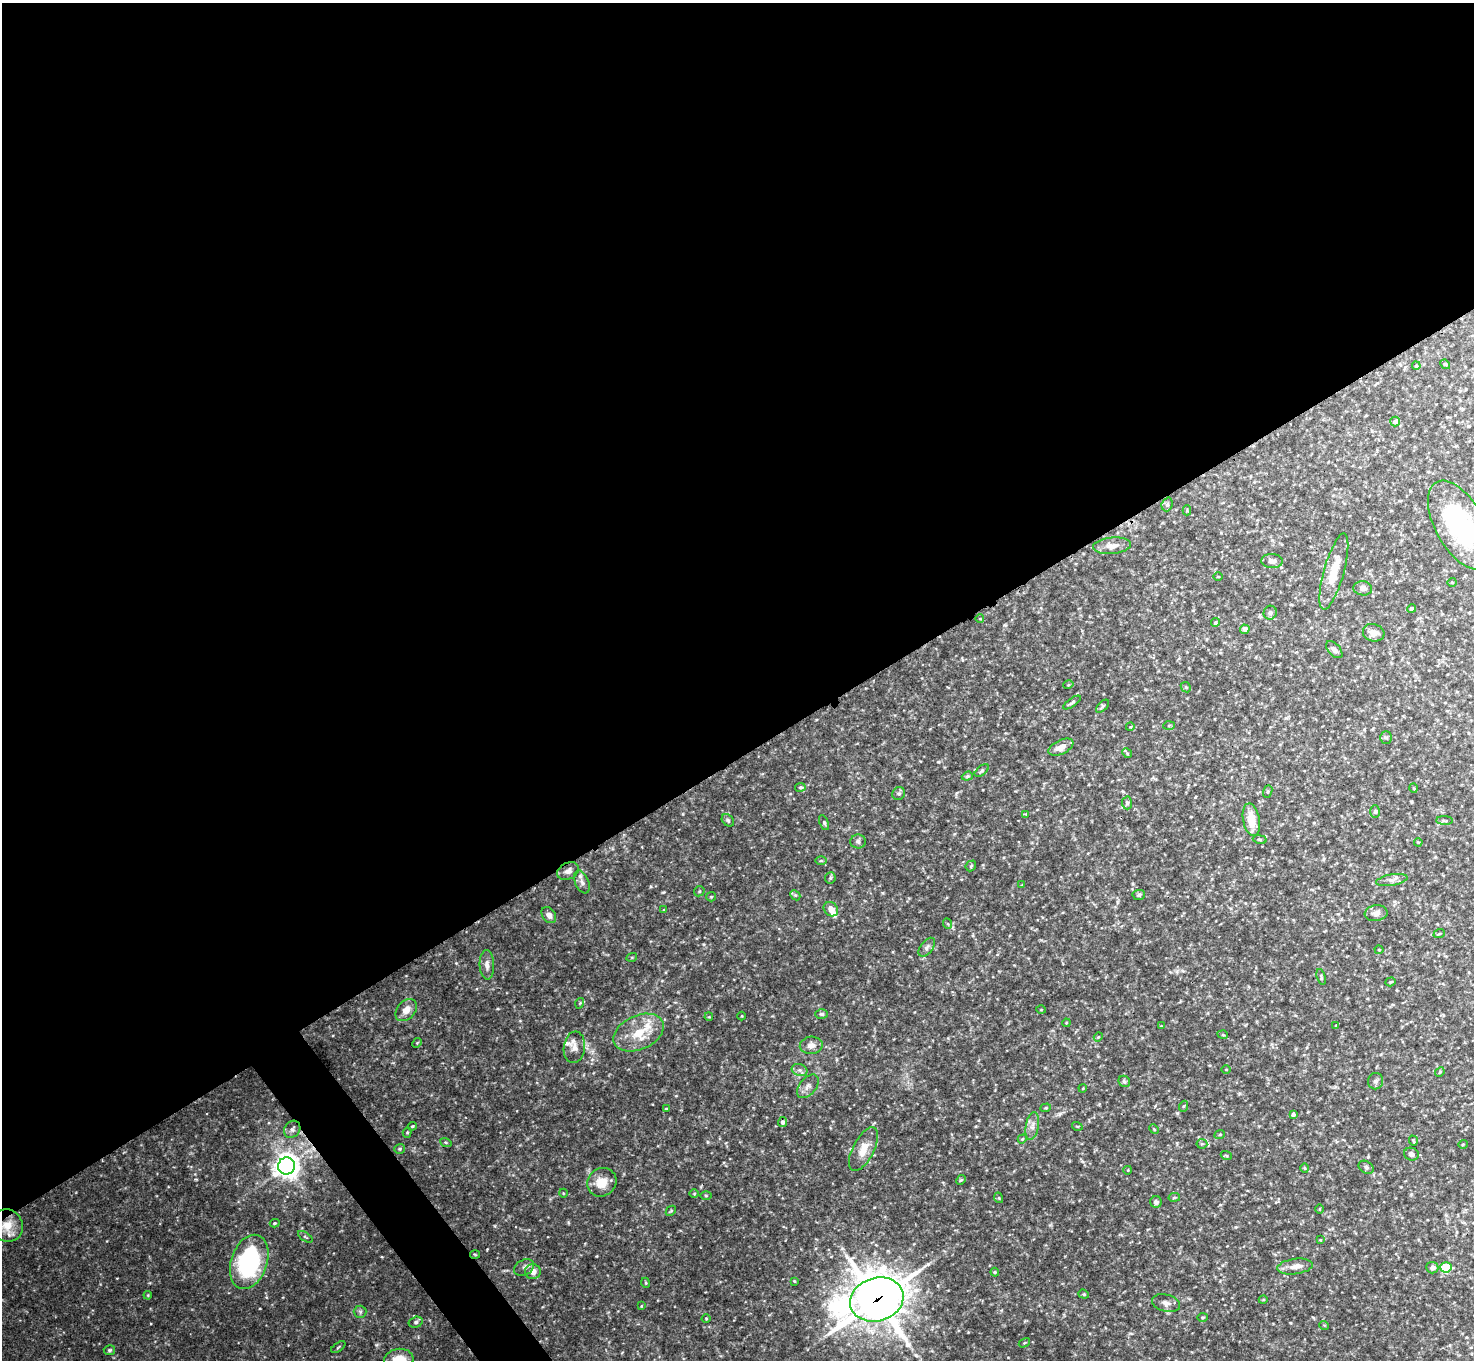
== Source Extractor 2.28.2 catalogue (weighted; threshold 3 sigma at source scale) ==
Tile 2 of 4 x 4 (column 2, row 1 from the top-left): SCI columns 1480-2951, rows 4240-5597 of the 5904 x 5905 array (HDU 1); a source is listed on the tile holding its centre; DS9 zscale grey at full resolution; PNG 1476 x 1362 px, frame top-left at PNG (2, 3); each listed source drawn as its Kron ellipse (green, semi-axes under 4 px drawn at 4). Shown black and unused: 57% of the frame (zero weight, under 3 of 4 exposures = <1% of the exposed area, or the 3 px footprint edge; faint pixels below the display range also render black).
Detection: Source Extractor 2.28.2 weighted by HDU 2 'WHT'; one run over the whole footprint, this tile lists its part. Background 0.132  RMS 0.0051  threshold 0.0231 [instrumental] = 3 sigma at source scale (4.5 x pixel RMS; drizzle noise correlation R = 1.50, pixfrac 1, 0.05/0.05 arcsec/px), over >= 5 px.
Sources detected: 156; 3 inside a brighter listed object's ellipse — not listed separately; the other 153 listed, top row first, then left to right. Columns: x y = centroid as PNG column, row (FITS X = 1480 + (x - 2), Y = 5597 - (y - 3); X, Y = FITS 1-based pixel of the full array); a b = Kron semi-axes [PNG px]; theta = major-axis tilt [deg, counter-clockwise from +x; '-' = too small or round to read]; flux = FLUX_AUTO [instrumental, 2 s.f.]
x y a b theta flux
1445 364 5 4 - 0.53
1416 366 4 3 - 0.66
1395 421 5 5 - 2.6
1167 504 7 5 70 0.93
1187 510 5 4 - 0.48
1460 525 49 24 -61 70
1112 546 19 8 5 4.2
1272 561 11 7 -2 2.6
1334 571 39 10 74 13
1218 576 5 3 - 0.48
1452 582 4 4 - 0.5
1363 588 9 7 -8 2.3
1412 609 4 4 - 1.7
1270 613 7 6 - 1.5
980 619 4 3 - 0.36
1215 623 4 4 - 0.75
1245 629 5 4 - 1.9
1374 633 11 8 -16 3.4
1334 650 10 6 -46 1.8
1068 685 5 3 - 0.45
1186 687 5 4 - 0.65
1072 702 10 3 33 1
1102 706 8 4 44 0.94
1169 725 6 4 4 0.63
1130 727 4 3 - 0.43
1386 738 6 5 - 0.95
1061 747 13 7 25 4.2
1127 753 5 4 - 0.59
982 771 8 4 41 0.98
967 776 6 4 21 0.76
800 787 5 4 - 0.83
1414 788 5 3 - 0.42
1268 792 6 4 70 0.66
899 793 7 6 - 1.1
1127 803 6 5 - 1.2
1375 812 6 5 - 0.98
1026 814 4 3 - 0.41
728 820 7 5 -46 0.93
1251 820 16 8 -79 10
1444 821 8 4 -2 0.8
824 823 8 4 -66 0.87
1260 839 7 3 -9 0.63
858 841 8 7 - 1.5
1418 842 4 3 - 0.37
821 861 6 4 1 0.62
971 866 6 4 48 0.7
568 871 11 8 26 2.6
830 878 6 5 - 0.76
1392 880 16 5 10 2.3
582 882 12 6 -67 2.3
1022 885 4 4 - 0.42
699 891 5 4 - 0.64
795 895 6 4 -44 0.74
1139 895 6 5 - 0.85
711 897 5 4 - 0.51
831 909 8 6 -43 3.7
664 910 4 4 - 0.62
1376 913 11 8 8 2.6
549 915 9 6 -52 2.6
948 924 5 3 - 0.56
1439 934 6 3 20 0.46
927 947 11 6 52 1.6
1379 950 4 4 - 0.53
632 957 5 3 - 0.45
487 965 15 7 -88 3.1
1321 977 8 3 -74 0.78
1391 982 5 4 - 0.58
580 1003 5 3 - 0.45
406 1010 12 9 47 4.4
1041 1010 5 3 - 0.39
822 1014 6 4 -1 0.93
742 1016 4 3 - 0.36
709 1017 4 3 - 0.45
1066 1023 4 3 - 0.46
1336 1025 3 3 - 0.34
1161 1026 4 3 - 0.39
639 1033 26 17 24 15
1223 1035 5 3 - 0.51
1098 1037 4 3 - 0.46
417 1043 5 4 - 0.53
811 1045 11 8 5 3.5
574 1047 16 10 83 4
1226 1069 5 3 - 0.38
799 1070 8 6 -20 1.6
1440 1072 5 4 - 0.53
1124 1081 6 5 - 1
1376 1081 8 7 - 1.6
808 1086 14 8 49 2.8
1083 1088 4 3 - 0.47
1184 1106 6 3 70 0.64
1046 1108 5 4 - 0.6
666 1109 3 3 - 0.59
1293 1115 4 3 - 1.2
783 1122 5 4 - 1.2
412 1126 4 3 - 0.58
1032 1126 14 6 79 2.9
1077 1126 5 3 - 0.46
292 1129 9 7 53 2
1154 1129 5 4 - 0.54
407 1132 5 4 - 0.59
1220 1134 5 3 - 0.49
1022 1139 5 3 - 0.48
1413 1141 5 3 - 0.54
446 1142 6 4 -20 0.57
1202 1144 5 5 - 0.8
1463 1144 5 3 - 0.36
400 1149 5 5 - 0.82
863 1149 24 10 62 7.4
1411 1154 7 6 - 1.8
1226 1155 6 3 -20 0.53
287 1166 9 8 - 410
1366 1167 8 6 -30 1.3
1305 1168 4 3 - 0.38
1128 1170 4 3 - 0.36
961 1180 5 4 - 0.61
602 1182 15 13 34 7.9
563 1193 4 3 - 0.37
694 1193 5 3 - 0.46
706 1195 5 3 - 0.52
1174 1197 6 3 9 0.55
999 1198 5 3 - 0.51
1156 1202 6 5 - 1.6
1319 1209 4 3 - 0.4
671 1211 6 3 44 0.59
275 1223 5 4 - 0.79
7 1225 16 15 - 9.1
305 1237 8 3 -34 0.72
1320 1240 4 3 - 0.43
475 1254 5 3 - 0.47
249 1262 28 18 71 66
1295 1267 18 7 7 4.3
1446 1267 5 5 - 27
524 1268 11 7 27 1.8
1432 1268 6 6 - 2
533 1272 8 7 - 4.1
995 1272 4 4 - 0.6
794 1281 4 3 - 0.46
646 1283 5 3 - 0.49
1084 1294 5 4 - 0.66
148 1295 4 3 - 0.45
877 1299 27 21 17 1400
1263 1300 4 3 - 0.45
1166 1303 14 8 -15 2.7
641 1306 4 2 - 0.34
360 1312 6 6 - 1
1202 1317 5 3 - 0.48
706 1318 4 3 - 0.36
416 1322 7 5 16 1
1324 1325 5 3 - 0.38
1024 1343 6 3 31 0.56
338 1347 8 3 35 0.63
109 1350 6 5 - 0.83
399 1360 14 11 6 10
Overlapping masked pixels (flux is a lower limit): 2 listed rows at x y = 475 1254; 877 1299
Isophote crosses this tile's border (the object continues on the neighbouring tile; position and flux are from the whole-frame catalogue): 2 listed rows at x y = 1460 525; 399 1360
Unlisted compact peaks at least as high as the median listed source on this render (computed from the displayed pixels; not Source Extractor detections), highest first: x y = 376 1345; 487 1249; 938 762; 663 892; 382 1257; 568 1222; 596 1256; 495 1226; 456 963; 819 982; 1177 1113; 676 1096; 498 1009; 651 886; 703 944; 260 1308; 196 1179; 266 1297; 1005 625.